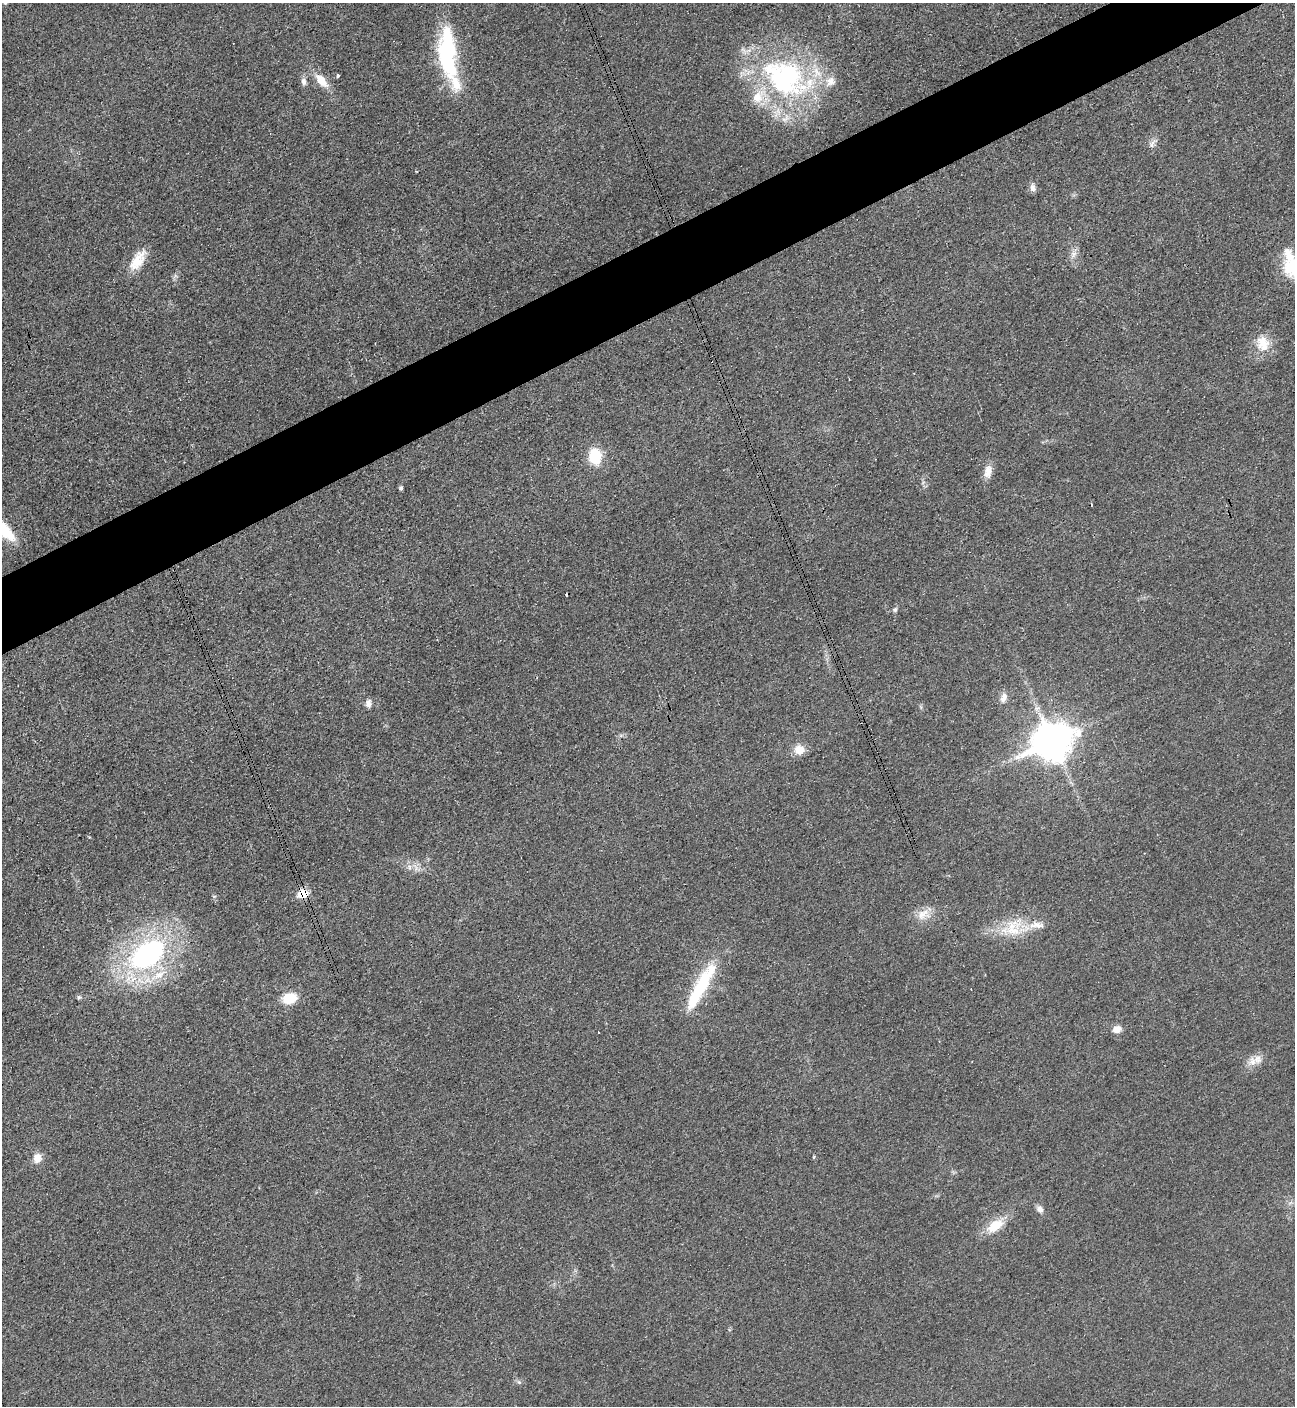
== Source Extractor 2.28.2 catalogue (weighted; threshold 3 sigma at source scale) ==
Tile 10 of 4 x 4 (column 2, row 3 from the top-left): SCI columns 1596-2888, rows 1416-2819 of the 5634 x 5651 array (HDU 1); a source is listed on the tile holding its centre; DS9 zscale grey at full resolution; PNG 1297 x 1408 px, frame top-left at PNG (2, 3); no overlay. Shown black and unused: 5% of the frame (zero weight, under 3 of 4 exposures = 1% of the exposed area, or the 3 px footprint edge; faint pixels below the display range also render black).
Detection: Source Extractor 2.28.2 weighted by HDU 2 'WHT'; one run over the whole footprint, this tile lists its part. Background 0.0194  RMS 0.0041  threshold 0.0184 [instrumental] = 3 sigma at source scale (4.5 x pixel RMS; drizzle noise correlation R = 1.50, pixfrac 1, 0.05/0.05 arcsec/px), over >= 5 px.
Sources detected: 46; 1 inside a brighter object's white glare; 5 cosmic-ray / hot-pixel residue — not listed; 6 inside a brighter listed object's ellipse — not listed separately; the other 34 listed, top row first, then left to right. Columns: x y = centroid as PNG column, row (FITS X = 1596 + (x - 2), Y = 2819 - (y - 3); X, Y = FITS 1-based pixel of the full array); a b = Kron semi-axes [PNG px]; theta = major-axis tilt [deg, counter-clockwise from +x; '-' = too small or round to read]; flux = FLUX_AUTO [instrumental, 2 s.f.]
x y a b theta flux
447 59 58 20 -73 37
338 75 4 3 - 0.86
786 78 71 48 -29 96
303 81 10 7 -77 1.8
321 81 20 10 -48 6.7
1153 143 16 5 31 1.8
1033 188 9 7 -68 2.1
1073 254 14 8 69 2.8
138 260 30 14 56 9
1293 267 28 24 -39 19
1263 343 23 18 -73 8.9
595 457 15 11 -84 16
988 472 17 10 77 4
401 488 4 4 - 0.84
895 610 6 6 - 0.97
1004 698 14 8 74 2.8
368 703 10 8 88 1.9
1052 742 14 11 24 1000
799 750 12 11 - 5.8
409 867 9 4 83 1.2
303 894 6 6 - 17
923 914 21 14 20 6
1012 928 34 25 27 17
148 954 42 26 36 90
695 996 90 13 61 28
79 997 6 5 - 0.77
289 998 15 12 14 10
1117 1029 12 9 22 3
1252 1061 15 13 82 4.4
814 1157 3 3 - 1
37 1158 12 10 77 4.2
1040 1209 10 7 -55 2.1
995 1226 22 11 35 11
519 1382 7 4 -44 0.85
Overlapping masked pixels (flux is a lower limit): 1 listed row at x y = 303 894
Isophote crosses this tile's border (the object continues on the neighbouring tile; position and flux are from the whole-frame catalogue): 1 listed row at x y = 1293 267